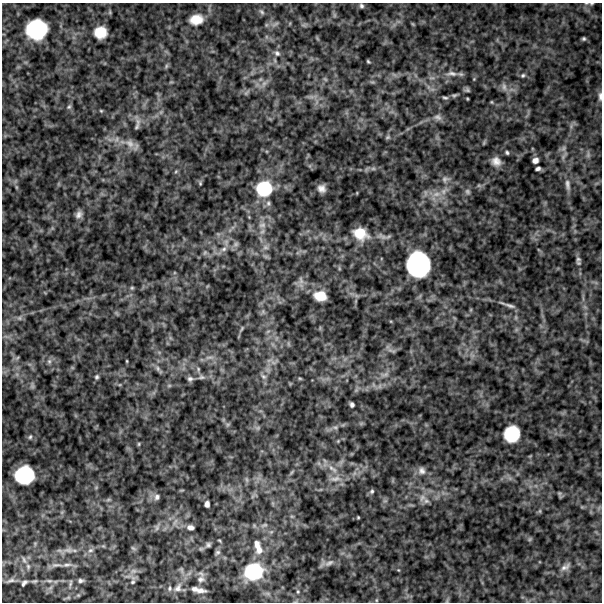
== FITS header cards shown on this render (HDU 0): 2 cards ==
NAXIS1  =                  600
NAXIS2  =                  600

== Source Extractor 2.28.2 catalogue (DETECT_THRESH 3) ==
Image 600 x 600 px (HDU 0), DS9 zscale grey, 1 PNG px = 1 image px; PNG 604 x 604 px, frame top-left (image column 1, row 600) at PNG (2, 3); no overlay
Background 521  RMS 130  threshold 395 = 3 sigma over >= 5 px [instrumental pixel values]
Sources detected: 134; all 134 listed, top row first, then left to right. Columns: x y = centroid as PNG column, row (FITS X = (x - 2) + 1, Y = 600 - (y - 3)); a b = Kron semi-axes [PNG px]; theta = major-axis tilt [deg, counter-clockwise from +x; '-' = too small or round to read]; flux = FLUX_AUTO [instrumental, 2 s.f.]
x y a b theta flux
592 3 6 3 19 9.3e+03
361 6 6 5 - 1.8e+04
110 12 6 4 72 1.2e+04
261 12 9 5 -45 2.0e+04
196 19 16 12 11 1.4e+05
36 29 19 17 11 6.6e+05
100 32 11 10 - 1.7e+05
584 39 4 4 - 1.3e+04
277 53 9 7 -43 3.3e+04
368 61 4 3 - 1.0e+04
166 66 7 4 88 1.5e+04
452 73 17 7 -3 6.0e+04
523 75 6 5 - 1.6e+04
325 79 7 4 -45 1.2e+04
264 83 10 6 63 3.6e+04
504 87 12 6 -81 3.8e+04
467 90 7 5 -17 1.8e+04
246 93 9 4 46 1.6e+04
454 95 8 5 22 1.5e+04
600 96 12 5 -90 3.0e+04
311 97 7 4 18 2.4e+04
445 98 8 4 -5 1.6e+04
492 102 5 3 - 8.2e+03
69 107 8 5 62 1.7e+04
101 111 4 4 - 8.9e+03
438 117 11 9 -19 4.1e+04
137 127 9 5 64 2.1e+04
388 137 7 5 2 1.6e+04
116 139 7 5 60 2.5e+04
130 143 15 10 -35 7.8e+04
563 148 9 5 70 3.0e+04
507 153 5 5 - 1.6e+04
588 155 9 5 76 2.2e+04
535 160 6 5 - 4.2e+04
496 161 12 11 - 7.1e+04
373 168 7 4 0 1.8e+04
538 169 5 4 - 2.3e+04
176 171 6 4 20 1.0e+04
445 179 12 9 8 4.9e+04
200 183 6 4 72 1.2e+04
568 185 16 7 -81 5.0e+04
479 186 7 4 -19 1.6e+04
16 187 6 4 -71 1.4e+04
264 188 18 17 - 3.6e+05
321 188 7 7 - 5.0e+04
467 191 8 6 -46 2.5e+04
436 194 14 7 6 8.6e+04
268 203 8 6 -77 2.8e+04
79 214 10 7 56 4.2e+04
262 225 11 8 7 5.3e+04
360 234 16 12 -27 1.7e+05
236 244 8 6 16 2.4e+04
265 247 8 6 0 2.9e+04
224 249 8 6 18 3.5e+04
205 252 7 5 55 1.7e+04
578 259 8 7 - 2.3e+04
418 264 22 20 -84 1.0e+06
339 268 6 4 -72 1.0e+04
301 280 12 6 -79 3.5e+04
132 288 6 5 - 1.2e+04
320 296 11 8 -11 1.4e+05
510 306 17 4 -16 3.4e+04
516 317 7 4 72 1.4e+04
19 318 6 6 - 1.8e+04
242 328 7 4 60 1.2e+04
268 331 7 4 19 1.3e+04
392 351 12 4 -23 1.9e+04
209 357 14 4 3 3.5e+04
17 358 6 4 19 1.2e+04
49 361 8 6 70 2.3e+04
127 361 4 3 - 7.7e+03
273 362 7 4 -19 2.2e+04
158 368 8 6 -58 2.5e+04
385 374 15 6 16 4.5e+04
263 376 8 6 -37 2.8e+04
97 377 6 5 - 1.7e+04
201 377 10 7 1 2.9e+04
300 378 6 4 -2 9.5e+03
190 379 8 6 -5 2.5e+04
169 385 6 4 1 1.2e+04
32 386 8 5 -83 1.9e+04
380 386 7 4 71 1.9e+04
352 405 5 4 - 2.4e+04
335 427 7 5 27 2.4e+04
258 428 7 4 89 1.6e+04
512 434 14 13 - 3.5e+05
30 437 6 5 - 1.5e+04
338 441 4 4 - 8.0e+03
139 444 5 3 - 9.0e+03
332 469 18 6 -37 7.7e+04
422 471 11 10 - 5.3e+04
292 472 7 4 53 1.3e+04
24 475 16 14 8 5.2e+05
335 479 18 7 9 7.0e+04
247 480 8 3 -71 1.6e+04
372 491 6 6 - 1.8e+04
559 494 9 3 -73 1.2e+04
157 497 8 7 - 3.0e+04
422 498 12 9 79 6.6e+04
108 500 7 4 19 1.3e+04
207 504 6 4 87 3.4e+04
540 511 6 4 90 1.2e+04
358 517 3 3 - 8.3e+03
264 525 11 5 18 2.7e+04
190 527 7 5 -3 3.3e+04
157 528 8 6 70 2.4e+04
530 539 6 5 - 1.3e+04
208 545 7 6 - 2.1e+04
258 547 22 9 -71 1.1e+05
133 548 8 4 -35 1.2e+04
68 550 15 7 -2 5.4e+04
91 550 8 6 16 2.9e+04
217 552 8 6 34 2.0e+04
24 560 10 5 -68 2.3e+04
329 563 15 6 31 4.2e+04
56 565 17 5 4 3.6e+04
67 565 13 5 7 3.3e+04
28 566 7 5 -70 1.8e+04
565 567 16 8 31 6.0e+04
398 570 5 4 - 7.8e+03
133 571 8 6 19 3.2e+04
253 571 20 17 13 4.8e+05
201 579 12 9 23 4.8e+04
11 580 12 5 9 2.9e+04
49 581 8 4 -8 1.7e+04
81 581 6 5 - 2.0e+04
133 582 6 5 - 1.5e+04
24 583 6 4 46 2.1e+04
70 583 10 4 84 1.5e+04
170 588 7 7 - 2.4e+04
178 588 14 10 57 6.8e+04
195 589 8 6 -13 3.5e+04
200 591 12 6 -3 5.0e+04
376 600 5 3 - 8.6e+03
At the frame edge (FLAGS 8, measured only in part): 2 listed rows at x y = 592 3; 600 96